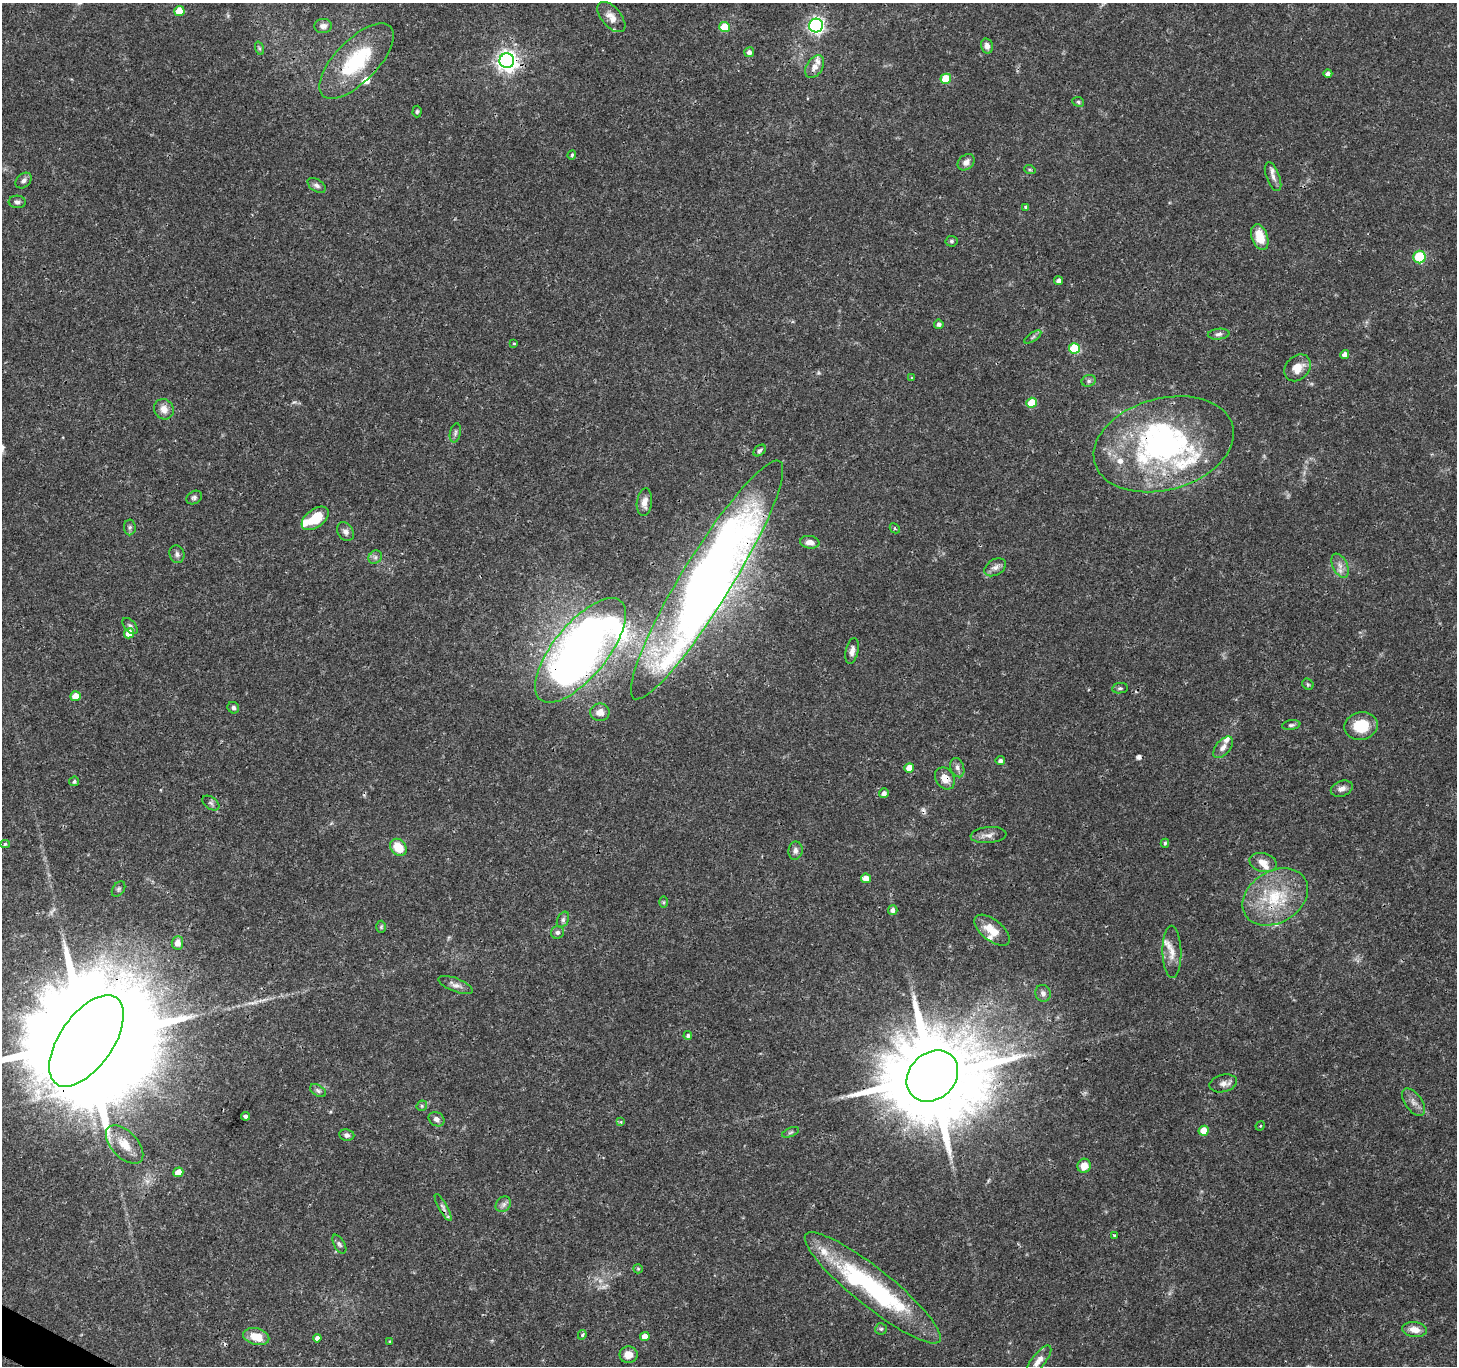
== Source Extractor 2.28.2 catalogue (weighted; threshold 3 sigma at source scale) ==
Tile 7 of 4 x 4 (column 3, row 2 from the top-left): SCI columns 2916-4370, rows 2925-4288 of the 5834 x 5916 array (HDU 1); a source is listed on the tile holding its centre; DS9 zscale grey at full resolution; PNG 1459 x 1368 px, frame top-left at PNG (2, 3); each listed source drawn as its Kron ellipse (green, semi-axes under 4 px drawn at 4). Shown black and unused: <1% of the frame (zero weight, under 3 of 4 exposures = <1% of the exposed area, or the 3 px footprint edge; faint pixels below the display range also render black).
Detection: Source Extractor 2.28.2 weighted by HDU 2 'WHT'; one run over the whole footprint, this tile lists its part. Background 0.0345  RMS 0.0022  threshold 0.00979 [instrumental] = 3 sigma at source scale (4.5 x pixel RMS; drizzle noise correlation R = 1.50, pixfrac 1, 0.0396/0.0396 arcsec/px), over >= 5 px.
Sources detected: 145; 1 too faint to see at this stretch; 4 inside a brighter object's white glare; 4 cosmic-ray / hot-pixel residue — neither listed nor drawn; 12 inside a brighter listed object's ellipse — not listed separately; the other 124 listed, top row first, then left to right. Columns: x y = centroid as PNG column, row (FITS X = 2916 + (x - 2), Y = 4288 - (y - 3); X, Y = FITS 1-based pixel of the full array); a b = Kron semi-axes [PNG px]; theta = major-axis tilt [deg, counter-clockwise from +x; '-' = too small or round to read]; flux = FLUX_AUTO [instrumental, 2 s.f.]
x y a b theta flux
179 11 5 5 - 4.6
611 17 18 9 -49 2.2
816 25 7 7 - 60
323 26 9 7 5 0.99
724 27 5 5 - 7.9
987 46 8 6 -75 1
259 48 7 4 -71 0.33
749 52 5 5 - 0.91
356 61 49 21 46 16
507 61 7 7 - 130
815 67 12 8 57 1.6
1328 74 4 4 - 0.78
946 79 5 5 - 6
1078 102 6 4 -24 0.35
417 111 6 4 88 0.38
572 155 5 4 - 0.38
966 162 9 7 40 1.1
1030 170 6 3 -19 0.24
1273 177 15 6 -69 1.1
23 181 9 6 42 0.83
317 185 10 6 -33 0.7
17 202 8 6 -5 0.64
1026 207 4 3 - 0.43
1260 237 13 8 -70 4.6
951 241 6 5 - 0.41
1419 257 6 6 - 8.3
1059 281 4 4 - 0.96
939 324 4 4 - 0.7
1219 334 11 5 6 0.71
1033 337 10 4 34 0.43
514 343 3 2 - 0.18
1074 348 5 5 - 13
1345 355 4 4 - 1.3
1297 368 15 11 47 3
912 378 3 3 - 0.26
1089 381 7 5 21 0.56
1032 403 5 5 - 5.6
164 409 10 9 - 1.9
455 433 10 5 77 0.53
1164 444 71 46 15 57
760 450 7 5 39 0.47
194 497 8 6 32 0.59
644 502 14 7 83 1.8
315 518 15 9 36 6.3
130 527 8 6 89 0.59
895 528 5 3 - 0.28
345 532 10 7 -56 0.95
810 542 10 6 -8 1.4
177 554 9 7 -73 0.79
375 557 7 6 - 0.59
1340 566 13 7 -65 1.4
995 567 12 7 31 1.1
707 580 139 25 58 180
130 626 9 5 -49 0.64
129 633 5 5 - 3.2
581 650 64 27 51 170
852 651 13 6 77 1.2
1308 684 6 5 - 0.34
1120 688 8 5 9 0.45
75 696 5 5 - 3.2
233 708 6 5 - 0.52
600 712 10 9 - 1.6
1291 725 9 5 10 0.49
1361 726 17 13 11 6.5
1223 747 13 7 50 1.2
1000 761 4 4 - 0.73
909 768 5 4 - 2.4
957 768 10 6 -71 0.83
945 778 12 9 -57 2.4
74 781 5 4 - 0.5
1342 789 11 7 19 1.2
884 793 5 4 - 0.92
211 803 9 6 -35 0.57
988 835 18 8 5 1.4
1165 843 4 4 - 0.35
5 844 5 4 - 0.35
398 847 9 7 -47 4.6
795 851 9 7 80 0.85
1263 862 14 9 -15 1.9
866 878 5 4 - 2.4
119 889 8 5 54 0.46
1275 897 35 26 31 13
664 902 6 4 90 0.29
893 910 5 4 - 0.88
563 920 8 5 64 0.57
381 927 6 5 - 0.32
992 930 21 10 -39 3.7
557 932 6 6 - 0.57
177 943 6 6 - 1.5
1172 952 26 9 -89 2.7
456 985 18 6 -22 1.3
1043 993 8 7 - 0.94
688 1036 4 4 - 0.44
86 1041 52 26 55 11000
932 1076 28 23 45 4100
1223 1083 14 8 13 1.3
318 1091 9 5 -32 0.59
1414 1102 16 8 -55 1.4
422 1106 5 5 - 0.32
245 1116 4 4 - 0.5
436 1119 8 6 -34 0.96
621 1122 4 4 - 0.22
1260 1126 5 4 - 0.2
1204 1131 5 5 - 3.2
790 1132 9 4 22 0.39
347 1135 7 6 - 0.61
125 1144 23 13 -46 3.7
1084 1166 7 6 - 2.7
178 1172 5 4 - 2.2
503 1204 8 7 - 0.8
443 1208 15 4 -61 0.77
1114 1235 3 3 - 0.25
339 1244 10 5 -60 0.56
638 1269 5 4 - 0.25
873 1288 86 19 -39 34
881 1329 6 6 - 0.38
1414 1330 12 7 -7 2
582 1335 5 4 - 0.35
645 1336 5 4 - 2.1
256 1337 13 8 -14 4
317 1338 4 4 - 1.1
390 1342 4 3 - 0.32
629 1355 9 8 - 2.2
1038 1361 19 7 52 1.7
Overlapping masked pixels (flux is a lower limit): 9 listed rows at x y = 507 61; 1164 444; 707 580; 581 650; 945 778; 86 1041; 932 1076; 873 1288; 256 1337
Isophote crosses this tile's border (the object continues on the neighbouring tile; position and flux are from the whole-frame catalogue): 1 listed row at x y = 86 1041